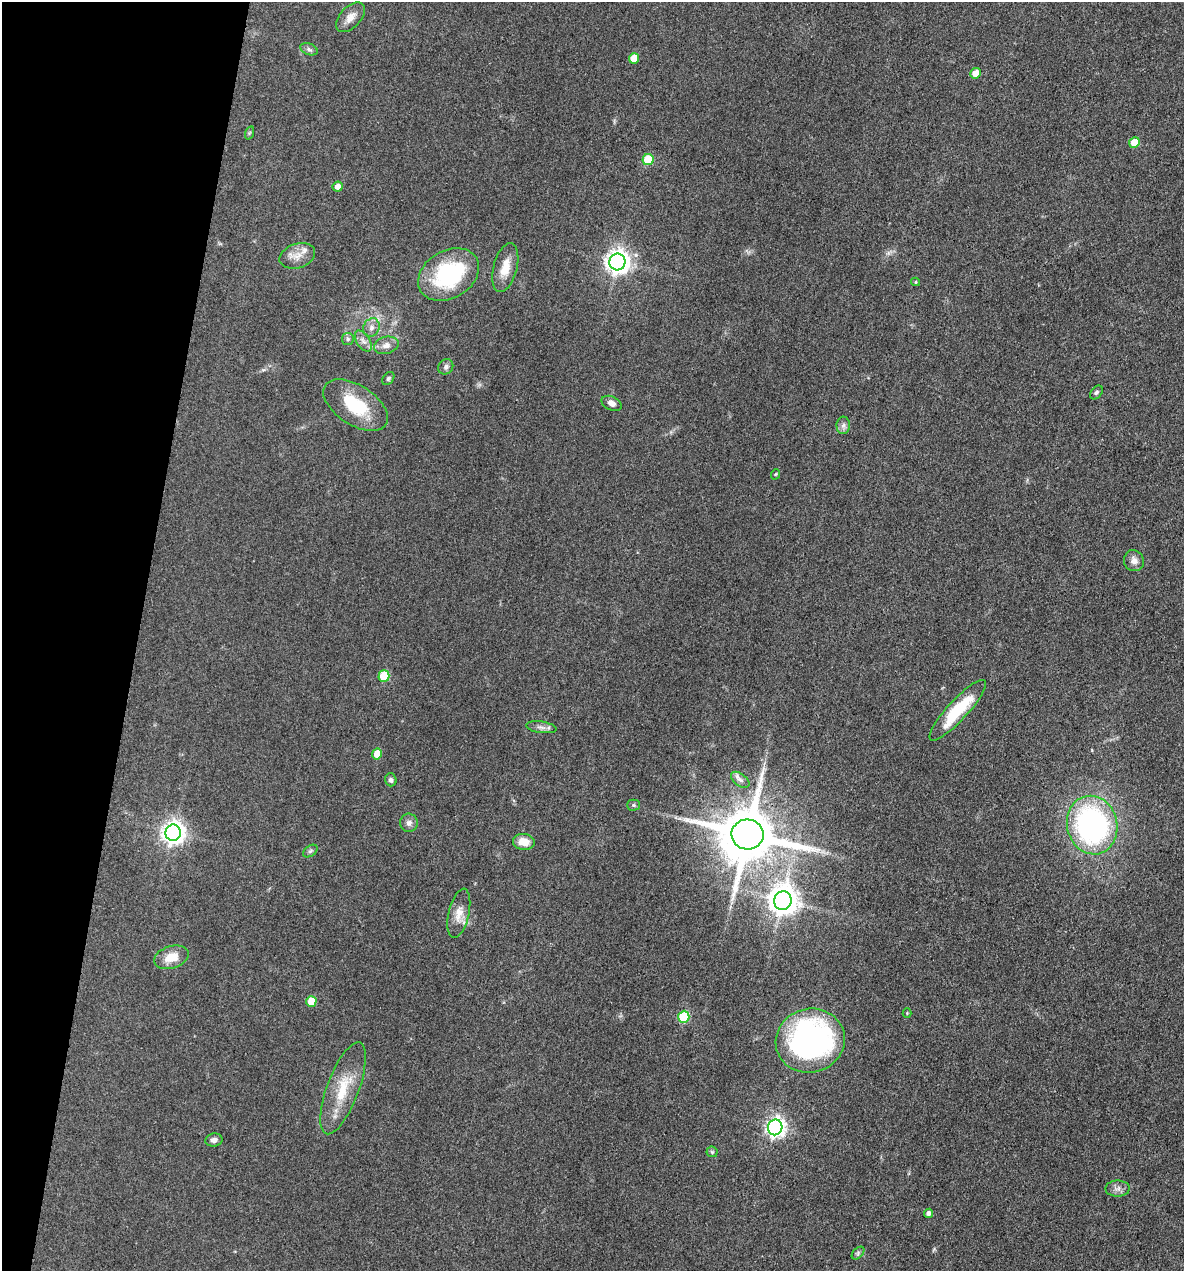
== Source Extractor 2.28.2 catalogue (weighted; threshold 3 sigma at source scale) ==
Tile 9 of 4 x 4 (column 1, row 3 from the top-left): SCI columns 246-1427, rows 1271-2539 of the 5096 x 5079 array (HDU 1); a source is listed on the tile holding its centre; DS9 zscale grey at full resolution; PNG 1186 x 1273 px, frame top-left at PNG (2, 2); each listed source drawn as its Kron ellipse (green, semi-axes under 4 px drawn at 4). Shown black and unused: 12% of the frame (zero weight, under 3 of 4 exposures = <1% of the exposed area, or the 3 px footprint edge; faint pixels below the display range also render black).
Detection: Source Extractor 2.28.2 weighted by HDU 2 'WHT'; one run over the whole footprint, this tile lists its part. Background 0.0807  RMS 0.0067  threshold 0.03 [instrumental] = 3 sigma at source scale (4.5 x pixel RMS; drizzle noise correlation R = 1.50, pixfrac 1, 0.05/0.05 arcsec/px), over >= 5 px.
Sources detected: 53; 1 inside a brighter listed object's ellipse — not listed separately; the other 52 listed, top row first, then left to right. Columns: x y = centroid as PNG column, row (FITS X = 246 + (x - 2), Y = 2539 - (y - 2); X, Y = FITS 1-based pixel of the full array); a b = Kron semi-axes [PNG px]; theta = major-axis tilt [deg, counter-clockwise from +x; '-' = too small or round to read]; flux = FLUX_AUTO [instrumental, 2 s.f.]
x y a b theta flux
350 17 18 10 47 6.1
309 49 9 5 -21 1.9
634 58 5 5 - 11
975 73 5 5 - 7.5
249 133 7 4 71 0.88
1134 142 5 5 - 11
648 160 6 5 - 30
338 187 5 5 - 5.3
297 256 18 12 18 7.2
617 262 8 8 - 520
505 267 25 11 75 12
449 275 32 24 31 68
916 282 4 4 - 0.67
371 328 9 8 - 3.7
348 339 6 6 - 1.5
363 341 12 6 -57 3.3
386 345 12 8 15 4.5
446 367 8 7 - 2
388 379 7 5 51 1.2
1096 392 8 5 50 1.5
612 403 10 6 -27 3.7
356 405 36 19 -33 33
843 425 9 6 88 2.5
776 474 5 3 - 0.61
1134 561 11 10 - 4
384 676 6 5 - 27
958 710 40 10 47 33
541 727 15 5 -8 3
377 754 5 5 - 11
391 780 6 5 - 1.8
740 780 10 6 -36 2.9
633 805 6 5 - 1.1
409 823 9 9 - 2.8
1092 825 29 25 -76 150
173 833 8 7 - 480
748 834 16 15 - 5000
524 842 11 8 -7 9.2
310 851 8 5 36 1.3
783 901 9 9 - 880
459 913 25 10 77 8.1
171 957 18 11 17 11
311 1001 5 5 - 14
907 1013 4 4 - 0.65
684 1017 6 5 - 41
810 1041 35 32 16 200
343 1088 49 16 69 25
775 1127 8 7 - 320
214 1140 8 6 8 2.8
712 1152 5 5 - 1
1117 1189 12 8 0 3.4
928 1213 5 4 - 2.3
858 1253 8 4 47 1.3
Overlapping masked pixels (flux is a lower limit): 1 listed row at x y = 748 834